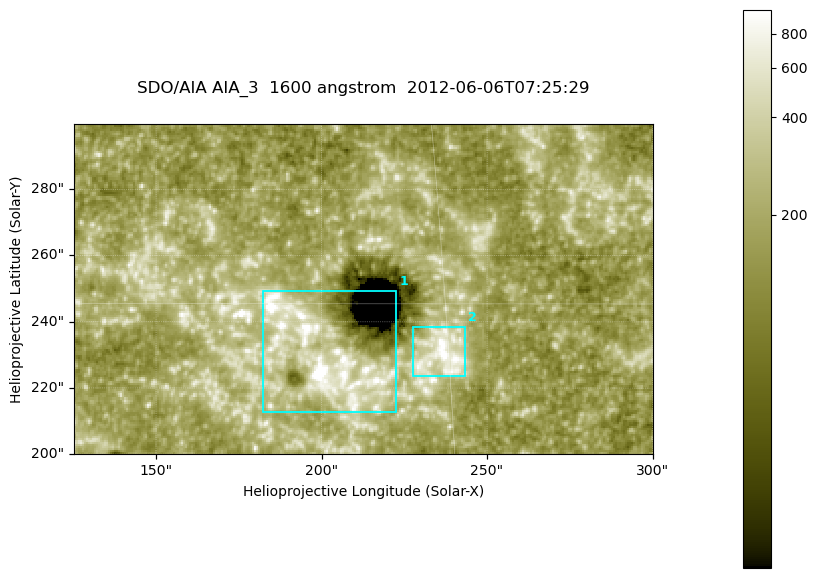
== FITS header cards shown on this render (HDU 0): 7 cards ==
TELESCOP= 'SDO/AIA '
INSTRUME= 'AIA_3   '
WAVELNTH=                 1600
WAVEUNIT= 'angstrom'
DATE-OBS= '2012-06-06T07:25:29.12'
CTYPE1  = 'HPLN-TAN'
CTYPE2  = 'HPLT-TAN'

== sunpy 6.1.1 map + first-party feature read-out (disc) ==
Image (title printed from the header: SDO/AIA AIA_3  1600 angstrom  2012-06-06T07:25:29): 287 x 164 px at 0.609 arcsec/px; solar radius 946 arcsec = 1552 px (partial field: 0.6% of the solar disc is inside the frame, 100% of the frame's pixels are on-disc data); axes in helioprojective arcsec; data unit not stated in the header (colour bar unlabelled)
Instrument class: DISC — disc imager (sunpy class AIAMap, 1600 A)
Bright regions (active regions / flare kernels): reference = the on-disc median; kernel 3 px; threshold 5 sigma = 334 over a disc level ~185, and >= 1.15x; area >= 47 px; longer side >= 3 px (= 1.8 arcsec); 2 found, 2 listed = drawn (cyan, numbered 1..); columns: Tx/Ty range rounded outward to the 2 arcsec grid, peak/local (2 s.f.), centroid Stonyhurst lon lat
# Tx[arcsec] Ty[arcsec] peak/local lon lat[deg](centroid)
1 182..224 212..250 13 +12 +14
2 226..244 224..240 8.3 +15 +14